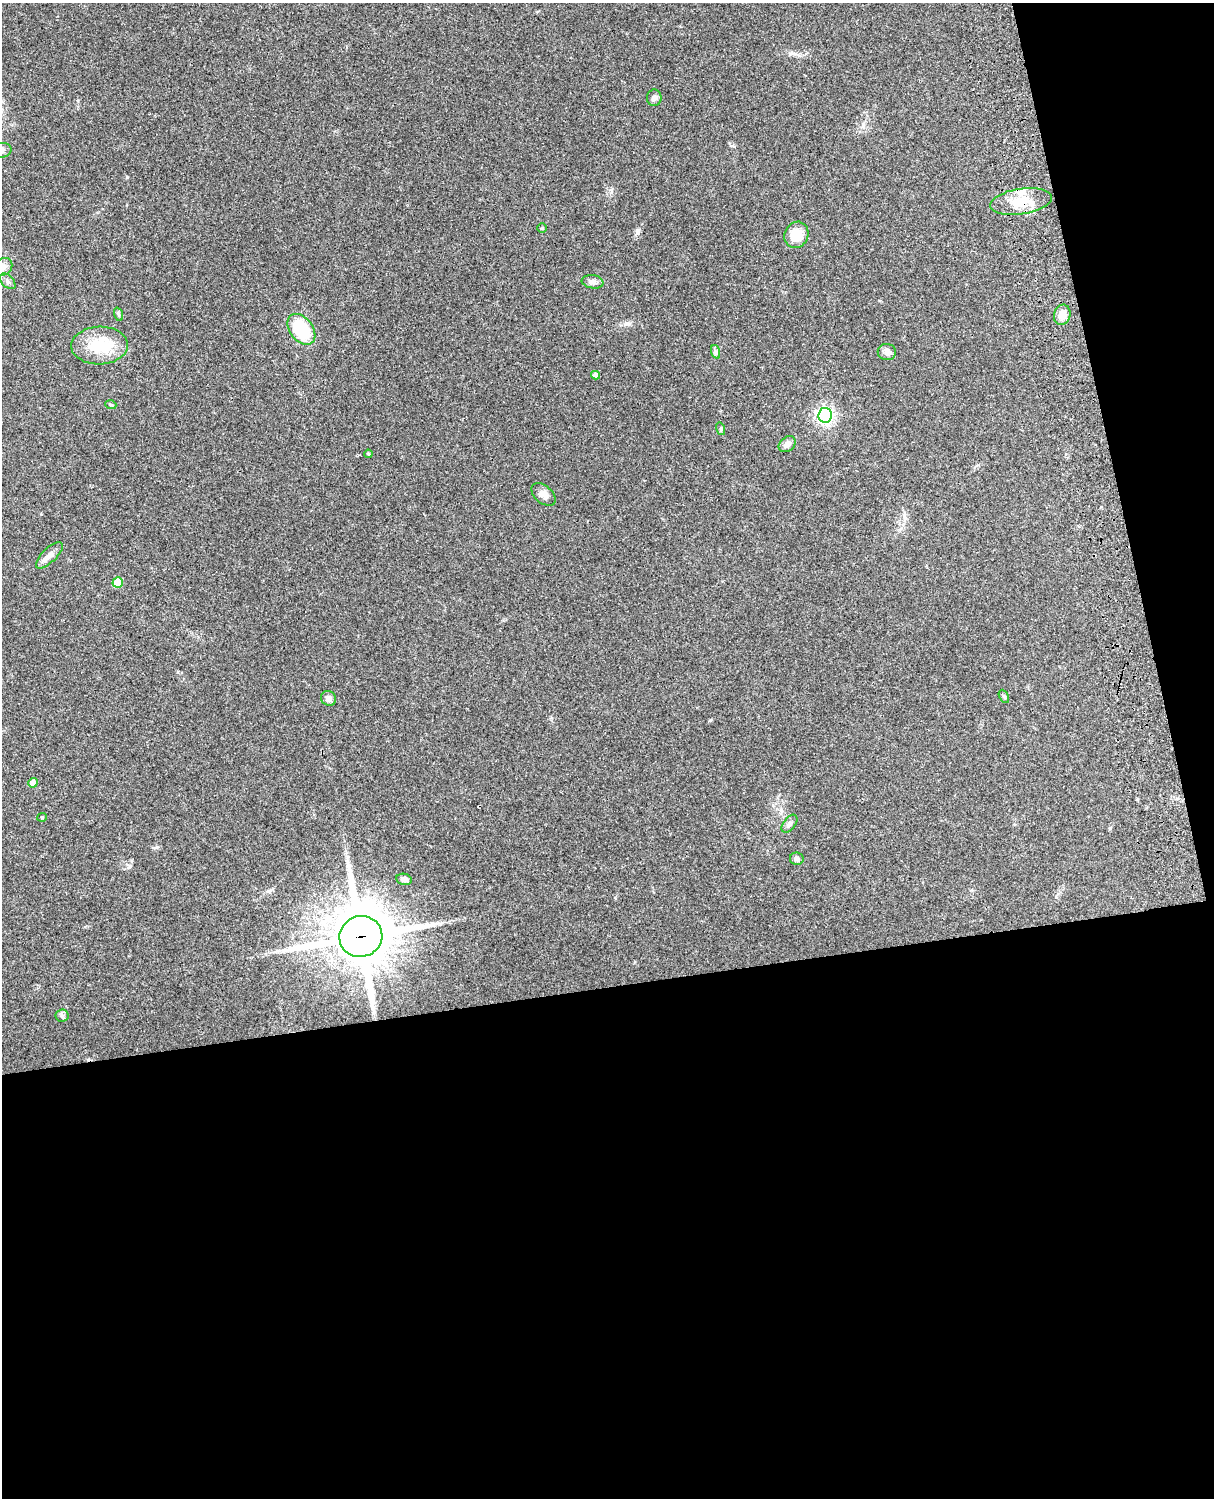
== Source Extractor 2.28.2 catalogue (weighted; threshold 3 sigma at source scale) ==
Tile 12 of 4 x 3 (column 4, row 3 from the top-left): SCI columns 3756-4967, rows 164-1659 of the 5088 x 4927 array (HDU 1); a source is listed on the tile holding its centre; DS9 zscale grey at full resolution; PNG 1216 x 1500 px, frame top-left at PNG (2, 3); each listed source drawn as its Kron ellipse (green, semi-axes under 4 px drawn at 4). Shown black and unused: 39% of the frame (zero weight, under 3 of 4 exposures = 6% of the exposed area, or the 3 px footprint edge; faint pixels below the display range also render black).
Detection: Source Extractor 2.28.2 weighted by HDU 2 'WHT'; one run over the whole footprint, this tile lists its part. Background 0.105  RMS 0.0065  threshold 0.0293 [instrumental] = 3 sigma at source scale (4.5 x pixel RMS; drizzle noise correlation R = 1.50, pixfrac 1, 0.05/0.05 arcsec/px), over >= 5 px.
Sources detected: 33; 1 inside a brighter listed object's ellipse — not listed separately; the other 32 listed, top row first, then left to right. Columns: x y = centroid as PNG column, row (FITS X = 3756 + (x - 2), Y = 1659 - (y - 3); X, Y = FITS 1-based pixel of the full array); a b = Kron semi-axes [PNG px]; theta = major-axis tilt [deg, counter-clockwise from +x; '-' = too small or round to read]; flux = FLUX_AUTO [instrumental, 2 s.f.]
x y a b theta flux
654 98 8 7 - 2.2
2 150 10 7 10 2.1
1021 201 31 13 8 17
542 228 5 4 - 0.69
796 235 13 11 62 13
3 267 10 8 41 3.2
8 281 9 5 -45 1.8
593 282 11 6 -9 2.7
118 314 7 4 -71 1
1062 315 10 8 75 7
301 329 17 11 -52 32
100 345 28 19 2 26
716 352 7 4 -71 1.2
887 352 9 8 - 3.1
595 375 4 4 - 2.7
111 405 5 3 - 0.67
825 415 7 6 - 190
721 429 6 4 -73 0.86
787 444 9 7 40 3.8
368 454 4 3 - 0.67
543 494 14 8 -41 3.6
49 555 17 7 44 4
118 582 5 5 - 15
1004 696 7 4 -62 1.1
329 698 8 7 - 3.2
33 783 5 4 - 6.6
42 817 4 4 - 0.68
790 824 10 6 53 2
797 859 7 6 - 2
404 879 8 5 -12 2.6
361 936 22 20 21 3700
62 1016 6 6 - 1.5
Overlapping masked pixels (flux is a lower limit): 2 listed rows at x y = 1021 201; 361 936
Isophote crosses this tile's border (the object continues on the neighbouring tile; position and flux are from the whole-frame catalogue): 2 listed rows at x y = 2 150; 3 267
Unlisted compact peaks at least as high as the median listed source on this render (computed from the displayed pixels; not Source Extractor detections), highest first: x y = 130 866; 127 177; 638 230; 710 720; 1110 828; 157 847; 611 190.